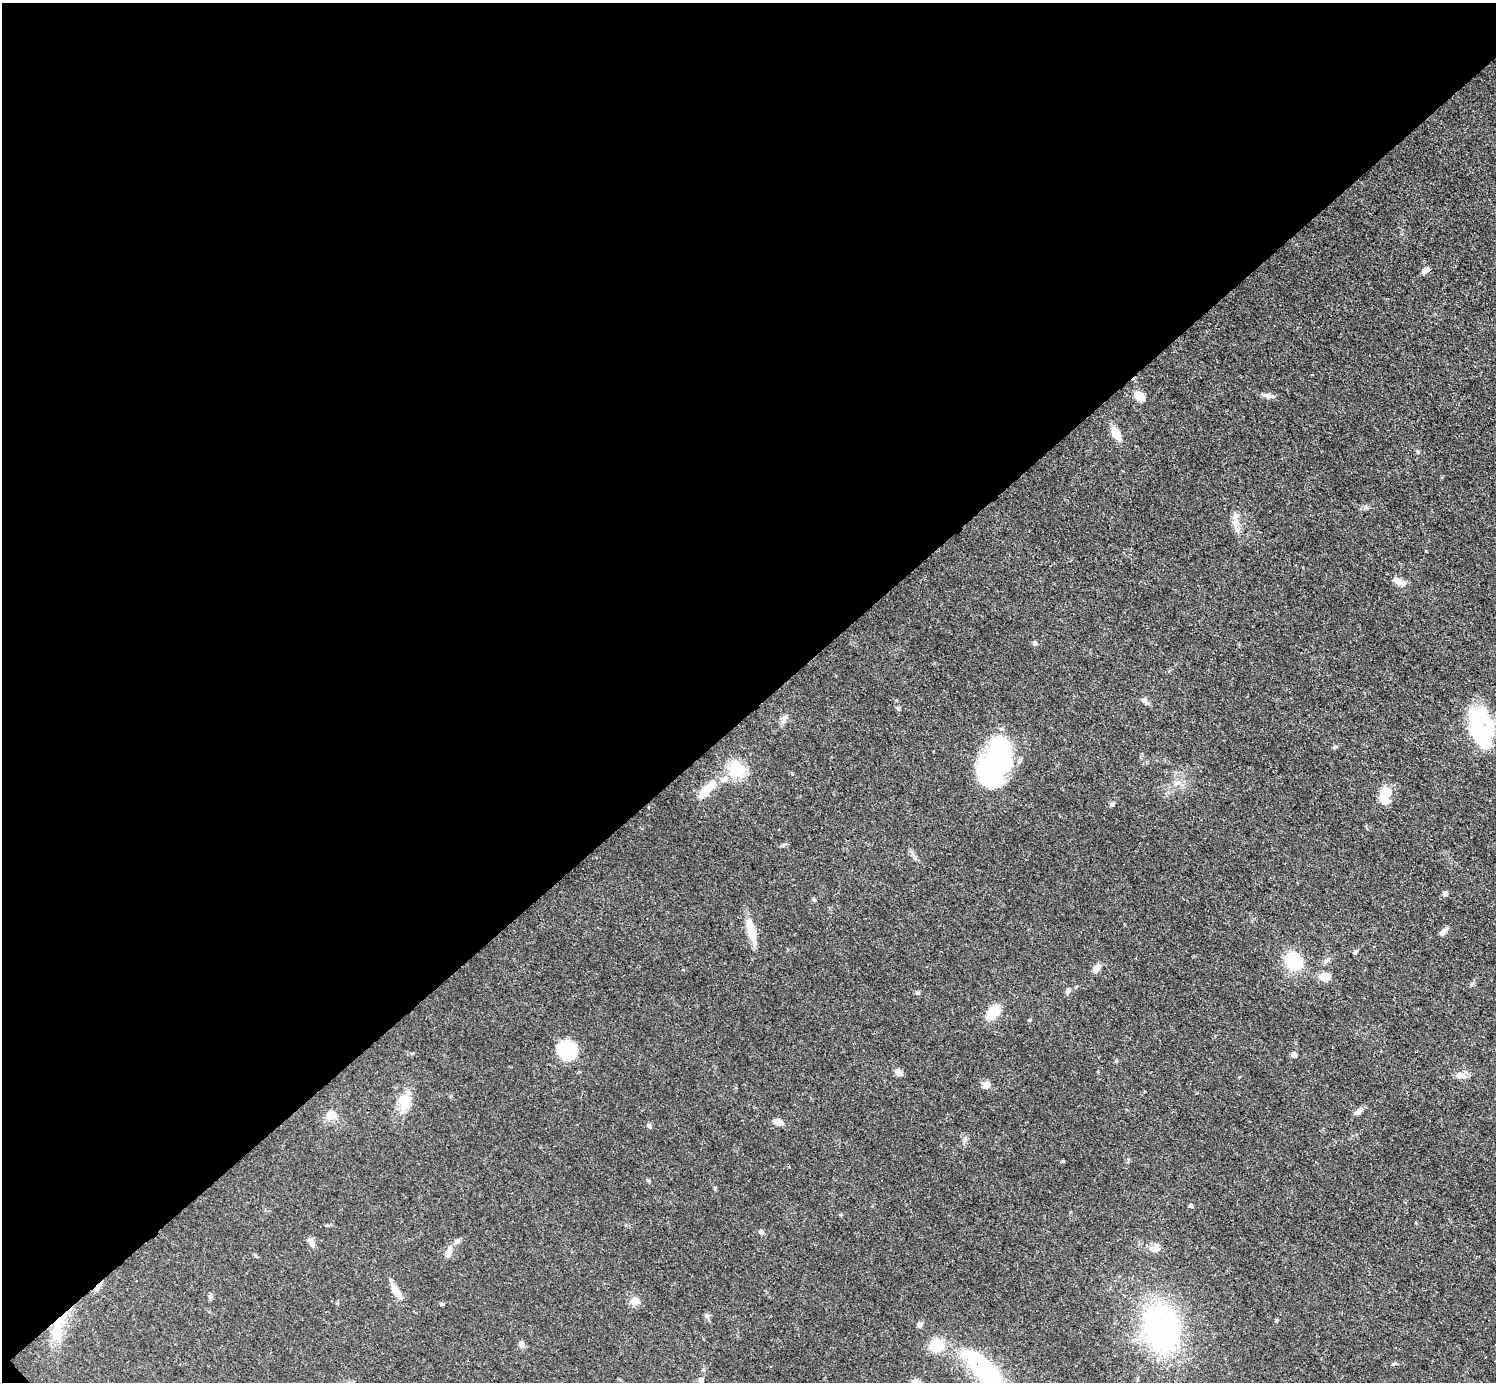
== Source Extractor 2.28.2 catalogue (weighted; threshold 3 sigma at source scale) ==
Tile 5 of 4 x 4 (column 1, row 2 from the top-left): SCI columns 2-1495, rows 3062-4441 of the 5980 x 5979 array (HDU 1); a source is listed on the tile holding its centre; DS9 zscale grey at full resolution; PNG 1498 x 1384 px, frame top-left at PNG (2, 3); no overlay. Shown black and unused: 52% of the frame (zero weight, under 3 of 4 exposures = <1% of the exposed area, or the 3 px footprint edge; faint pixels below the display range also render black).
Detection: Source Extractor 2.28.2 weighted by HDU 2 'WHT'; one run over the whole footprint, this tile lists its part. Background 0.0514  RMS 0.005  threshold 0.0223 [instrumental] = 3 sigma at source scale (4.5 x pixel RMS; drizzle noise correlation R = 1.50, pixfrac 1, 0.05/0.05 arcsec/px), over >= 5 px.
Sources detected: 65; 2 inside a brighter object's white glare — not listed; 2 inside a brighter listed object's ellipse — not listed separately; the other 61 listed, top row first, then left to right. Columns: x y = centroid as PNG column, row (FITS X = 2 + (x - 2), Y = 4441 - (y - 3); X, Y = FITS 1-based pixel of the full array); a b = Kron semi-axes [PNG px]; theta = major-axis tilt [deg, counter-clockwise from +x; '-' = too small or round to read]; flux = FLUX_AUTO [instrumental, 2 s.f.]
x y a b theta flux
1426 270 10 6 31 2
1267 395 17 5 -15 2.3
1140 396 11 7 -45 7.1
1116 433 18 8 -61 6.3
1418 452 5 3 - 0.57
1235 521 26 7 -87 4.8
1397 580 14 8 -27 3.2
1035 643 6 5 - 1.2
1144 700 8 7 - 1.7
898 708 5 5 - 0.81
783 721 7 6 - 1.5
1479 733 51 22 -72 40
996 763 53 27 71 74
736 769 23 19 -58 13
707 789 24 9 46 10
1385 795 20 11 80 10
1112 804 6 5 - 0.95
914 857 7 4 -71 1
1445 893 5 5 - 1.7
814 900 5 4 - 0.63
751 932 32 10 -74 8.5
1443 932 11 6 53 2.3
1355 952 6 4 70 0.7
1293 961 13 11 -45 27
1096 968 11 7 48 2.9
1325 977 13 8 -5 4.8
1068 991 10 5 67 1.2
917 993 6 5 - 0.86
993 1012 20 12 49 9.6
567 1050 19 17 -53 29
1294 1055 7 6 - 1.6
898 1072 8 7 - 2.7
1460 1075 14 8 -13 3.1
986 1085 10 8 41 3.2
405 1102 25 11 81 10
1360 1110 10 6 27 1.9
331 1114 14 12 89 4.5
778 1122 10 6 -18 3.6
649 1126 6 5 - 0.92
1063 1161 4 3 - 0.67
648 1180 8 3 -45 0.62
1190 1206 5 5 - 0.93
761 1232 5 5 - 1.7
457 1241 8 6 29 1.3
312 1243 16 6 -60 2
1156 1249 14 7 -2 2.7
449 1252 17 7 82 3.1
97 1288 11 5 49 2.3
395 1289 20 8 -52 4.2
210 1296 7 5 47 0.99
635 1301 11 10 - 3.7
442 1304 6 4 -1 0.7
707 1316 8 4 -45 1
1277 1320 6 3 71 0.51
920 1325 8 6 49 1.4
1162 1328 41 32 -79 110
57 1330 22 12 -85 9.1
522 1344 8 7 - 1.9
937 1345 13 11 23 13
984 1370 51 19 -48 62
701 1380 7 6 - 1.6
Overlapping masked pixels (flux is a lower limit): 2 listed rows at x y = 97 1288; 984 1370
Isophote crosses this tile's border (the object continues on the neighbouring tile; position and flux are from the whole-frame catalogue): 1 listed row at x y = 984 1370
Unlisted compact peaks at least as high as the median listed source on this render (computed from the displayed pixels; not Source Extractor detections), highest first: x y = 1334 747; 1116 1061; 715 1188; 1426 551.